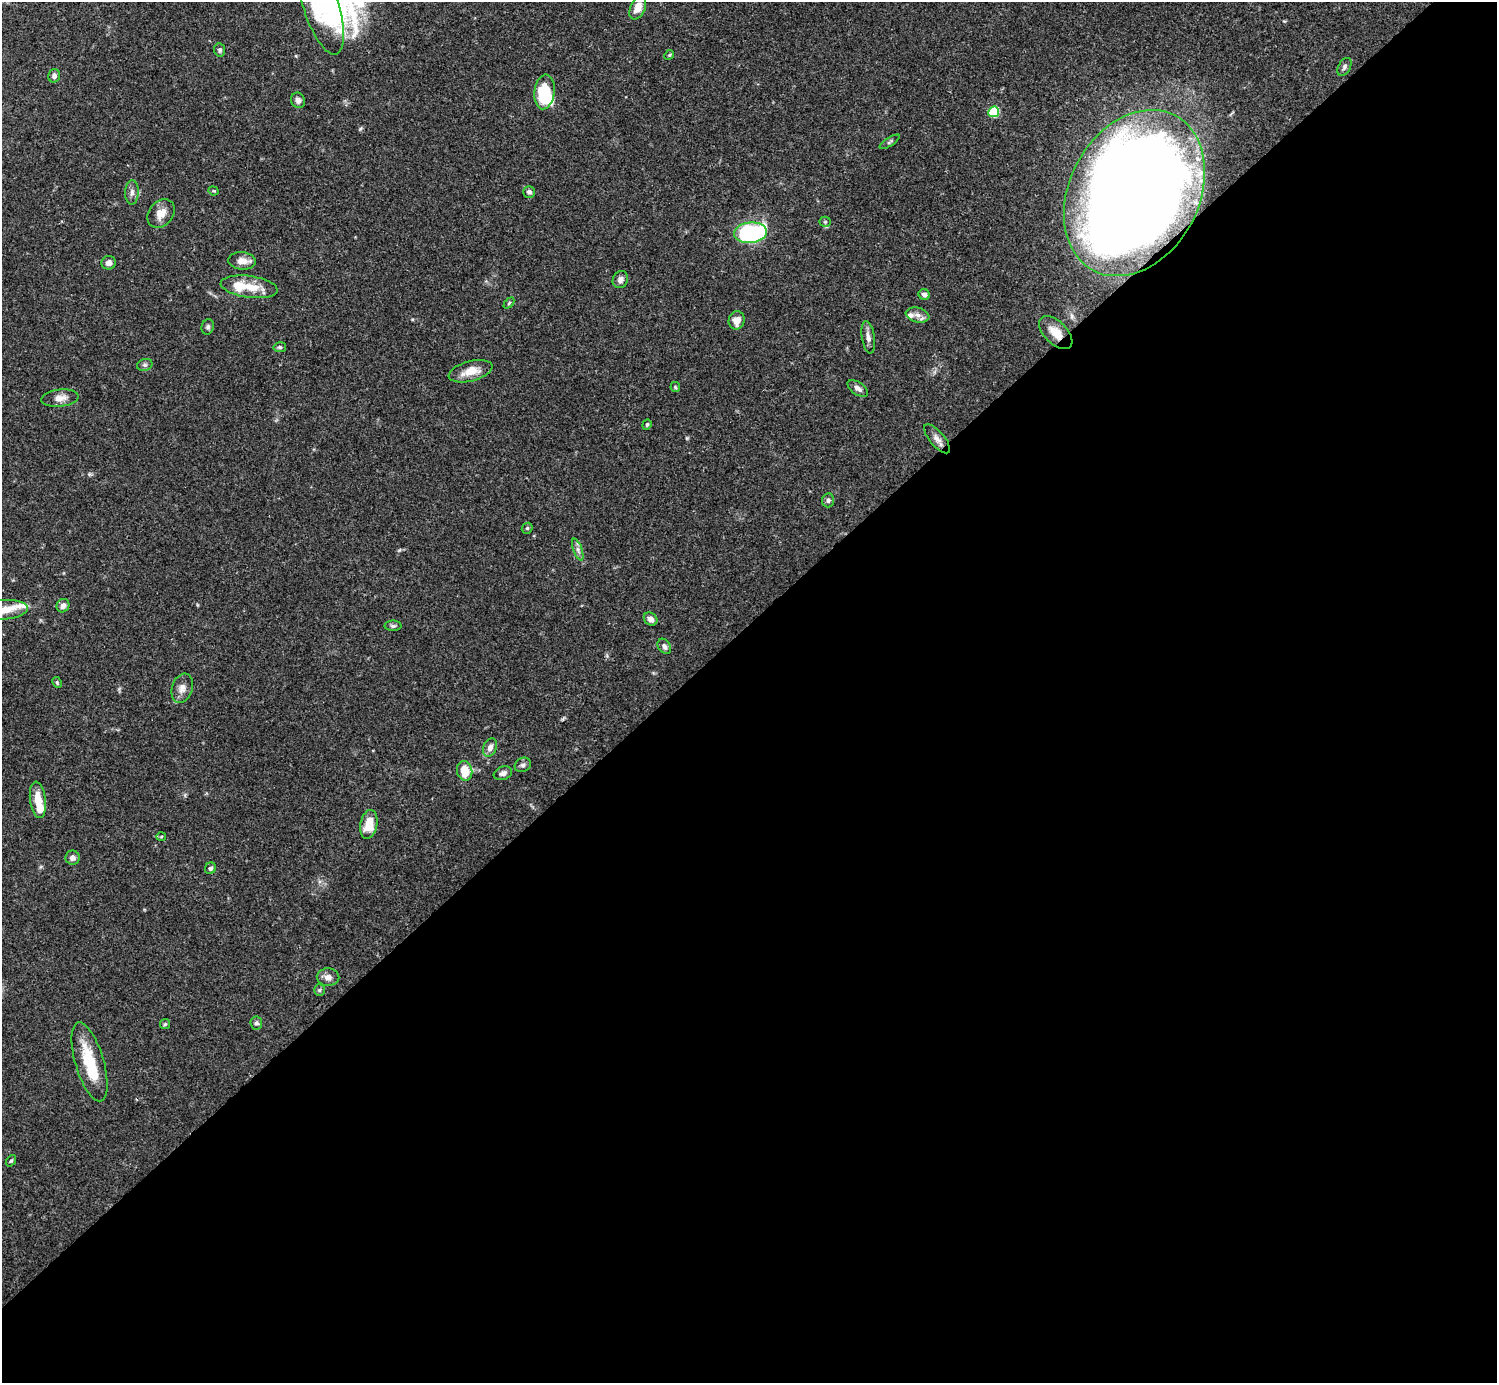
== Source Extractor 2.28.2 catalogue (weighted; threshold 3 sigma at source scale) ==
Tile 15 of 4 x 4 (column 3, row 4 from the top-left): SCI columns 2990-4484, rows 158-1538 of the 5981 x 5981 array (HDU 1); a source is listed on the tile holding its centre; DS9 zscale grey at full resolution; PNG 1499 x 1385 px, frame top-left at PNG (2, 2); each listed source drawn as its Kron ellipse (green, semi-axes under 4 px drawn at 4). Shown black and unused: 55% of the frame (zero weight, under 3 of 4 exposures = <1% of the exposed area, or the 3 px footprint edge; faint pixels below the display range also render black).
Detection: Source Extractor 2.28.2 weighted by HDU 2 'WHT'; one run over the whole footprint, this tile lists its part. Background 0.0728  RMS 0.0032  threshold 0.0145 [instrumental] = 3 sigma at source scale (4.5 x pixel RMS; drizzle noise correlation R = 1.50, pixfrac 1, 0.05/0.05 arcsec/px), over >= 5 px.
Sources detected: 67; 2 inside a brighter object's white glare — neither listed nor drawn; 4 inside a brighter listed object's ellipse — not listed separately; the other 61 listed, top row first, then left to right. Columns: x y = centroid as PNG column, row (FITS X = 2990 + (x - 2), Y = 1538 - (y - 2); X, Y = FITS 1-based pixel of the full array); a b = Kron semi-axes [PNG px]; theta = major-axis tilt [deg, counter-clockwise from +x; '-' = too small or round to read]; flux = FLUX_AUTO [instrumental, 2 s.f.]
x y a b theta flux
321 5 52 17 -73 24
638 7 13 7 67 4.3
220 50 7 5 -81 0.73
669 55 5 4 - 0.37
1344 67 10 6 62 0.88
54 76 7 6 - 1.2
544 92 17 10 83 13
298 100 8 7 - 1.2
994 112 5 5 - 21
890 142 11 4 33 0.58
213 191 5 4 - 0.41
132 192 12 6 88 1.4
529 192 6 6 - 0.97
1134 193 88 65 62 730
161 213 16 12 52 3.6
825 222 5 5 - 0.5
750 233 16 10 6 48
242 261 14 8 -6 3
109 263 7 6 - 1.5
620 280 9 7 63 1.5
249 287 28 11 -8 7.5
924 295 6 5 - 1.1
509 303 6 4 46 0.44
917 315 12 7 -14 1.8
737 320 9 8 - 3.1
208 327 8 6 72 0.74
1056 333 20 11 -45 5.9
868 337 16 6 -81 1.8
280 347 6 5 - 0.59
145 365 8 6 18 0.75
471 371 22 10 15 4.9
675 387 5 4 - 0.43
858 388 11 6 -35 1.5
60 398 18 8 6 2.7
647 425 5 4 - 0.43
937 439 18 7 -50 2.2
828 500 7 6 - 0.74
527 528 6 5 - 0.51
578 550 11 4 -71 1.2
63 606 7 6 - 1.5
4 610 24 9 4 5.5
651 619 7 6 - 1.5
393 626 8 5 0 0.7
664 646 8 6 -56 1.2
57 682 6 4 -64 0.47
182 688 15 10 72 2.4
490 748 9 6 68 1.8
523 765 8 7 - 1
465 771 10 7 -76 7
503 773 9 6 20 1.3
38 800 18 8 -82 5.3
369 824 14 8 79 6.3
161 836 5 3 - 0.33
73 858 7 7 - 1.5
210 868 6 5 - 0.88
328 977 11 9 -2 1.9
319 990 6 5 - 0.52
256 1023 6 6 - 0.72
165 1024 5 5 - 0.46
90 1062 41 14 -74 13
11 1161 6 4 52 0.5
Overlapping masked pixels (flux is a lower limit): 2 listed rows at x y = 1134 193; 1056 333
Isophote crosses this tile's border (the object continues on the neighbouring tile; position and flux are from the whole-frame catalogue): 2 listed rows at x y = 321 5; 4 610